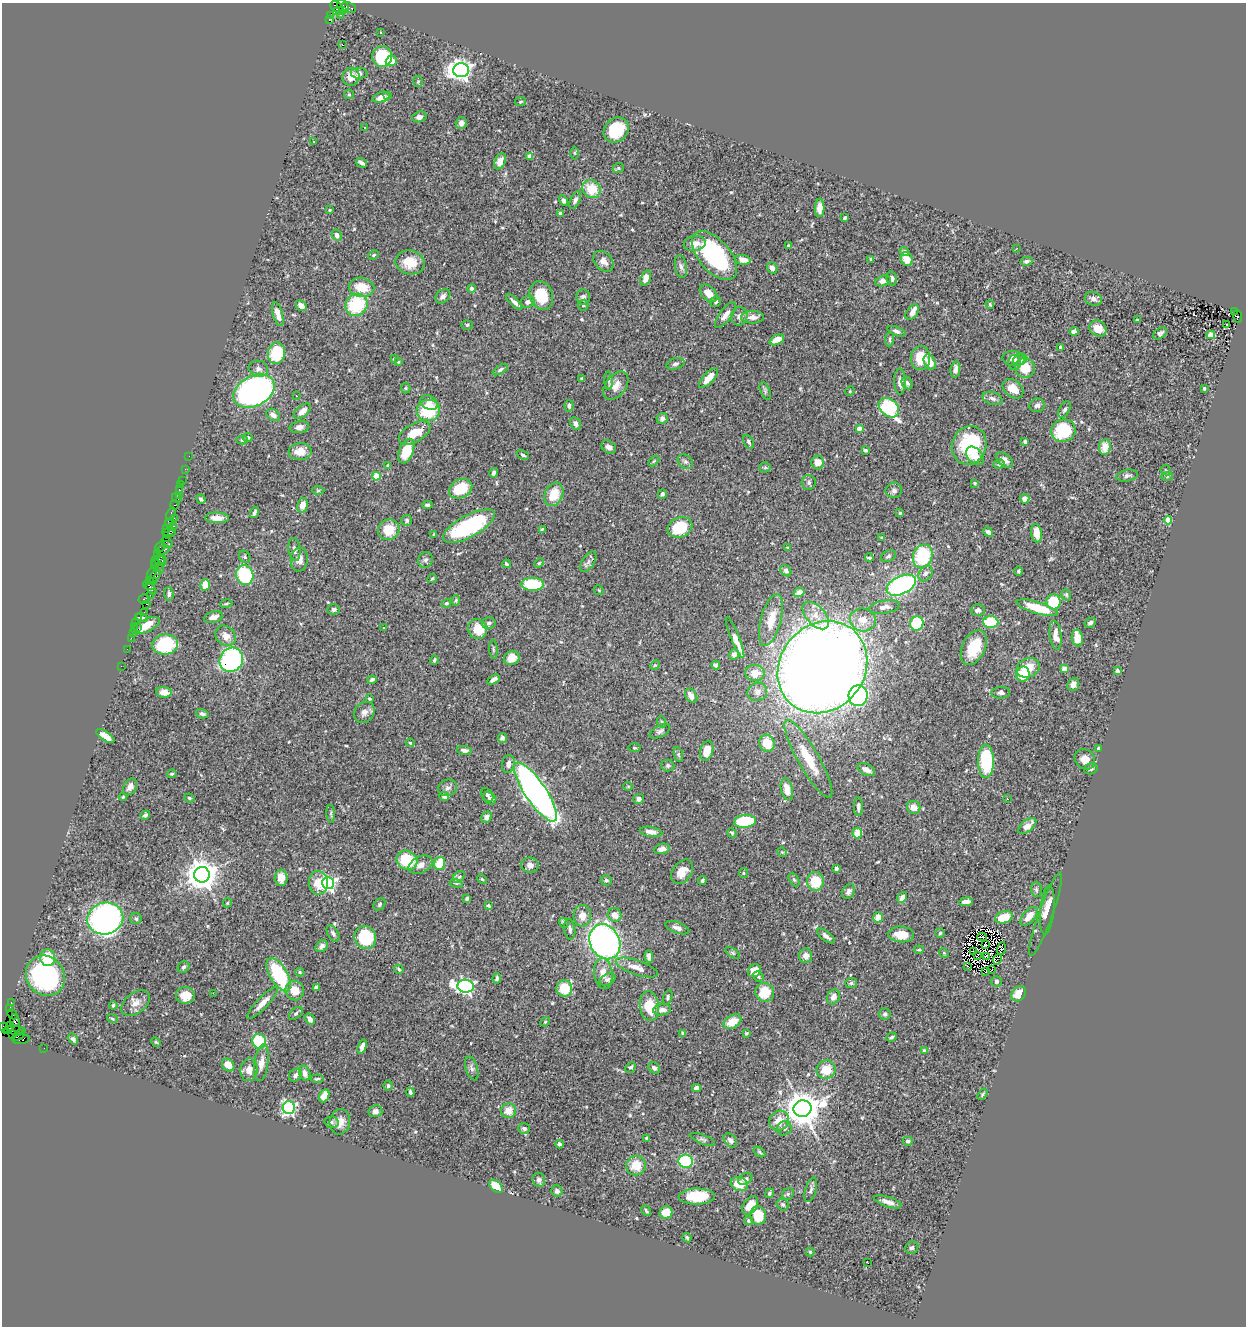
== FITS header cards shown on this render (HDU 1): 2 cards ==
NAXIS1  =                 1244
NAXIS2  =                 1324

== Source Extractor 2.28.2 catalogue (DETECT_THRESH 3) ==
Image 1244 x 1324 px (HDU 1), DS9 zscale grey, 1 PNG px = 1 image px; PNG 1248 x 1328 px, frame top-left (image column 1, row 1324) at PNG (2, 3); each listed source drawn as its Kron ellipse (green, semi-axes under 4 px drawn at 4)
Background 0.767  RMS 0.042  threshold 0.127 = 3 sigma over >= 5 px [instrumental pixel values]
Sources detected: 562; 8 with non-positive FLUX_AUTO (blend fragments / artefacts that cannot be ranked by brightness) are neither listed nor drawn; of the other 554, the 500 brightest by FLUX_AUTO listed and drawn (54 fainter detections omitted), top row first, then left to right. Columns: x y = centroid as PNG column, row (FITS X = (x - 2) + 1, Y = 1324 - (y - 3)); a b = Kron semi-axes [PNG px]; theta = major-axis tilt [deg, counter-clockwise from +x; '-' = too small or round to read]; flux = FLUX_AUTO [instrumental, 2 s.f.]
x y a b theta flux
343 6 7 5 -51 250
337 7 7 5 -37 240
349 7 8 5 -24 170
342 11 4 3 - 98
336 12 3 3 - 190
340 15 3 3 - 43
331 16 3 3 - 18
329 20 3 2 - 320
381 32 3 2 - 3
342 45 3 2 - 7.5
382 56 10 10 - 140
391 61 5 5 - 33
461 70 8 7 - 1500
359 73 8 5 -2 6.8
351 77 9 8 - 29
418 81 6 5 - 4.2
349 94 5 5 - 3.3
388 96 3 2 - 5
381 97 9 5 18 17
520 102 6 4 8 3.3
419 117 7 5 17 10
461 123 6 5 - 15
365 128 4 2 - 3.8
616 130 14 11 46 110
314 142 2 2 - 3.1
575 153 6 4 -89 4.2
529 156 4 4 - 21
500 161 8 5 66 26
362 163 6 3 -33 7.3
618 168 6 4 21 4
591 189 9 8 - 68
575 200 9 4 65 9.3
564 201 6 4 -59 8.9
820 208 9 5 88 21
330 210 3 3 - 3.1
560 213 3 3 - 7.4
845 218 4 3 - 5.2
337 235 6 4 -62 12
695 243 11 7 9 26
788 246 4 3 - 3.3
1017 248 3 2 - 4.1
904 252 5 4 - 8.3
374 255 5 4 - 3.9
715 256 29 15 -50 320
871 259 3 2 - 3.3
907 259 7 5 -67 38
743 260 7 5 -9 18
603 261 12 8 -47 20
1026 261 6 4 12 6.6
410 262 15 12 -11 56
681 267 12 6 -80 9.7
772 268 6 5 - 13
646 278 8 5 69 20
892 278 7 5 -75 8.7
883 281 8 5 14 14
361 287 13 9 -10 56
471 288 4 4 - 6.4
709 293 10 6 -43 36
541 295 14 11 -71 77
443 296 8 6 41 11
583 297 8 7 - 10
1093 299 9 7 -18 11
514 302 10 3 -44 9.9
528 302 7 6 - 11
716 302 6 5 - 6
990 304 4 3 - 3
356 305 11 10 - 150
583 305 6 5 - 4.1
301 306 6 4 -45 23
1234 311 4 3 - 86
912 312 9 5 54 18
278 314 12 5 -74 24
725 315 15 6 53 18
739 316 9 8 - 12
752 317 11 6 1 17
1238 317 6 4 -84 180
1137 320 4 3 - 5
1227 324 3 2 - 3.7
467 325 6 5 - 5.2
1098 328 9 7 -36 36
896 331 9 4 -20 9
1074 331 5 4 - 8.8
1160 333 8 5 33 7.7
1211 335 4 4 - 110
890 339 7 3 86 4.5
777 340 8 4 25 30
1060 347 4 3 - 6.7
276 353 11 8 79 120
921 358 12 9 86 66
1014 358 11 7 -10 18
394 359 4 3 - 3.3
1020 360 7 5 23 6.1
398 362 3 3 - 3.5
930 362 8 5 -64 30
1014 362 7 6 - 11
675 364 9 5 16 7.6
1025 368 10 9 - 56
258 369 10 8 -18 13
500 369 8 4 32 6.2
955 369 8 4 81 15
582 378 3 3 - 3.9
708 378 13 5 47 38
609 381 9 4 -86 6.4
900 381 13 5 -89 15
907 383 7 5 -61 7.5
616 386 16 10 53 27
406 388 5 4 - 3.8
1204 388 3 3 - 5.6
1013 389 12 8 -41 32
254 391 22 15 28 1200
765 391 9 4 -68 5
850 391 5 4 - 3
296 396 3 3 - 13
992 398 10 6 -17 11
429 403 9 6 -31 17
1037 405 8 7 - 8.7
569 406 6 4 -84 8.6
889 408 11 8 -40 320
1065 409 9 5 61 6.7
428 410 12 10 12 130
302 411 10 5 41 22
273 415 7 5 -36 15
662 419 6 5 - 7.9
576 424 6 5 - 12
299 427 10 6 6 13
859 428 4 4 - 28
1063 431 12 11 - 130
415 433 17 9 30 53
248 437 4 4 - 5.9
242 440 6 4 1 5.3
749 442 7 4 -64 6.3
1025 442 4 3 - 4.7
969 445 19 17 68 180
609 447 8 6 -35 13
1105 447 8 6 81 33
866 450 3 3 - 4.7
406 451 13 7 68 83
300 452 11 8 5 34
523 455 6 4 -29 4.8
189 456 2 2 - 11
975 456 10 7 -47 30
1005 460 10 6 -38 14
654 461 6 4 44 3.2
685 462 8 6 -37 7.8
818 463 7 6 - 26
999 464 6 4 17 4.4
388 465 3 3 - 2.9
765 467 5 5 - 4.9
185 469 2 2 - 13
1166 470 6 4 -47 4.1
494 473 4 3 - 8.7
376 476 4 4 - 72
1127 476 11 5 11 7.8
1167 477 6 4 2 3.9
182 480 2 2 - 27
809 482 7 7 - 7.4
975 483 4 3 - 3.8
180 485 3 2 - 28
461 489 12 9 27 91
179 490 3 3 - 40
894 490 8 8 - 9.4
318 491 6 4 1 3.8
554 494 12 9 67 63
662 494 5 4 - 6.4
179 495 3 2 - 13
177 498 5 3 - 48
201 499 5 4 - 4.3
1025 499 5 4 - 18
175 505 5 3 - 64
302 505 7 5 76 20
427 505 5 3 - 5.9
255 512 6 3 72 8.5
900 513 4 4 - 4.5
171 514 7 4 66 170
174 518 3 2 - 3.4
217 518 12 5 -1 21
407 520 5 5 - 5.4
1168 520 4 4 - 89
169 523 5 4 - 120
174 526 3 2 - 69
469 526 29 11 28 280
680 527 13 10 22 110
166 529 4 2 - 36
542 529 4 3 - 3
389 530 11 10 - 62
172 532 4 2 - 44
988 532 5 4 - 9
169 533 6 3 -8 48
1037 533 9 5 -81 32
434 534 4 4 - 3.3
166 538 2 2 - 54
881 538 3 3 - 3.6
167 543 6 3 -35 26
160 547 6 2 56 130
788 548 4 3 - 2.9
294 549 12 6 -83 10
163 550 7 4 15 150
158 554 4 3 - 72
889 556 8 5 25 6.7
923 556 12 9 69 180
245 557 6 5 - 4.7
869 558 4 3 - 4.8
299 559 12 8 84 19
159 560 6 3 -7 310
425 560 8 7 - 8.2
162 561 5 3 - 230
588 562 11 6 58 10
155 563 6 2 88 110
539 563 5 3 - 2.9
506 564 4 3 - 3.5
158 566 7 2 -56 76
786 571 6 4 -47 7.7
1018 571 4 3 - 4.6
152 572 7 4 63 100
926 573 8 6 57 9
245 575 10 8 -71 210
154 576 8 4 44 240
432 578 5 3 - 2.9
149 581 3 3 - 69
153 582 4 3 - 130
532 584 12 6 -1 130
149 585 6 3 -13 51
205 585 6 5 - 53
901 585 16 9 25 490
151 589 7 3 -57 84
599 590 5 4 - 3.2
799 592 5 4 - 13
169 594 7 5 -89 6.9
150 595 3 2 - 69
1066 595 6 4 -69 4.1
144 599 5 4 - 76
456 600 5 4 - 4
1053 602 8 7 - 96
226 603 6 3 9 3.1
447 603 5 4 - 4.7
146 604 3 3 - 75
884 607 15 6 10 18
1037 608 21 6 -17 91
334 609 6 5 - 8.2
978 610 7 6 - 12
144 612 2 2 - 39
816 616 16 9 -47 31
138 617 2 2 - 18
141 617 6 4 -20 4.6
213 617 10 5 16 16
771 620 27 10 75 44
863 620 13 11 -14 37
136 622 2 2 - 24
991 622 7 6 - 140
489 623 7 6 - 7.8
917 623 7 6 - 140
1090 623 6 4 28 8.1
134 626 2 2 - 25
146 626 15 6 24 50
137 627 3 2 - 33
383 628 3 3 - 7.8
478 629 10 9 - 57
133 632 2 2 - 19
1056 635 14 6 -83 26
226 636 11 9 -47 26
735 637 22 4 -68 21
131 638 2 2 - 21
1077 638 8 5 -82 38
165 644 13 10 8 150
974 647 19 11 64 99
127 649 2 2 - 16
493 649 9 4 -85 4.9
734 654 5 5 - 10
512 658 8 7 - 28
231 660 12 11 - 440
434 660 5 3 - 3.7
655 665 5 4 - 3.5
716 665 4 4 - 5.9
121 666 2 2 - 23
822 667 48 42 51 6000
1028 668 12 9 23 46
1064 669 4 4 - 44
1117 671 4 3 - 15
755 673 9 8 - 32
1023 674 7 6 - 79
372 680 5 3 - 9
493 680 7 3 32 13
1073 684 7 5 70 19
164 692 8 5 -5 24
757 692 10 9 - 15
1001 693 9 6 3 8
691 696 8 5 -58 19
858 696 10 9 - 350
369 699 3 3 - 3.4
364 712 11 9 52 16
202 714 6 4 -14 7.8
662 722 6 3 -71 3.2
660 731 11 6 28 8.9
105 736 10 4 -34 28
502 738 5 4 - 11
410 743 4 3 - 3.2
767 743 9 7 -65 57
635 748 6 3 0 3.2
1099 748 4 3 - 10
464 750 7 4 -6 10
707 751 10 6 75 46
678 754 8 3 -71 5
808 759 44 10 -60 92
1085 759 11 9 -46 29
986 761 17 8 -89 170
508 764 9 6 77 16
668 765 6 6 - 8.7
1091 769 7 5 16 6
866 770 9 5 -27 16
172 774 5 3 - 3.6
628 786 4 4 - 3
130 787 9 6 59 15
447 788 9 8 - 10
787 789 11 6 -76 30
536 792 35 10 -56 1500
487 795 7 5 -54 7.5
444 796 5 4 - 8.3
123 797 4 3 - 2.9
189 798 5 3 - 3.4
490 798 7 5 -35 7.3
639 799 5 5 - 8.7
1007 799 3 3 - 4.4
858 807 9 4 -90 8.1
914 807 7 6 - 22
331 814 9 3 -86 3.9
145 815 5 4 - 6.2
487 817 6 5 - 14
745 821 11 6 4 160
1027 826 10 5 38 24
651 832 11 5 -9 22
732 833 5 3 - 3.5
857 833 5 5 - 42
662 849 8 5 13 15
782 852 5 4 - 3.6
407 860 10 9 - 120
440 863 6 5 - 70
421 865 13 8 26 20
530 865 8 7 - 13
836 868 3 3 - 6
682 872 13 9 54 33
743 873 5 4 - 3.3
202 875 8 7 - 4800
459 877 6 5 - 6.4
281 878 8 6 87 33
482 879 5 4 - 3.2
606 880 5 5 - 5
702 880 4 3 - 5.6
794 880 7 4 -62 4.7
815 881 9 8 - 79
318 883 12 9 -87 48
328 883 6 6 - 670
456 883 6 4 -17 4.1
1036 889 7 5 -88 6.1
848 891 8 6 57 10
902 897 6 4 49 12
467 898 3 3 - 4.8
966 902 7 4 8 19
227 903 4 4 - 3.2
380 904 7 5 49 5.2
488 905 4 3 - 3.5
1047 910 25 7 84 27
1045 914 44 7 70 24
615 915 7 6 - 26
582 916 11 8 87 28
1029 916 11 6 50 32
878 917 5 4 - 28
1004 917 9 6 18 62
136 918 6 5 - 7
105 919 18 16 10 1000
564 923 5 4 - 7.2
677 928 12 5 -19 12
570 929 10 5 -82 9.3
333 933 9 5 -61 8.4
940 933 4 4 - 4
901 934 13 8 -4 43
826 936 10 4 -37 12
365 937 12 11 - 160
982 937 5 2 - 5.2
605 942 18 14 -64 990
985 945 3 2 - 3.2
322 946 7 5 42 11
1001 949 7 4 74 5.8
919 950 4 3 - 3.3
974 952 2 2 - 3.7
733 953 8 4 -35 4.6
944 953 5 4 - 3.3
977 955 4 2 - 3.1
806 956 7 6 - 14
986 956 3 2 - 3.9
649 957 6 4 -80 13
48 958 8 7 - 70
997 959 5 2 - 3.6
968 966 2 2 - 3.7
183 967 6 5 - 5.8
637 968 22 7 -19 29
399 969 5 4 - 4.5
991 970 3 2 - 12
754 971 7 6 - 30
300 972 4 3 - 3.8
986 972 3 2 - 3.7
603 973 15 9 -82 31
279 975 19 8 -60 220
45 976 21 18 -52 450
758 976 5 4 - 4.7
497 978 5 4 - 5.7
607 979 8 5 25 7.8
996 981 5 5 - 9.5
851 983 6 5 - 4.9
466 986 8 6 -7 760
316 987 4 3 - 6.7
564 988 8 8 - 78
295 990 10 9 - 36
765 992 9 9 - 69
213 993 2 2 - 16
1019 994 8 6 48 35
185 995 9 8 - 41
668 997 7 4 73 5.9
833 997 8 6 62 20
11 1002 3 2 - 29
136 1003 16 10 38 24
263 1003 21 5 46 24
113 1005 4 3 - 4.3
649 1006 15 9 -83 77
9 1008 4 3 - 85
662 1010 9 5 6 18
296 1013 8 5 41 5.6
12 1014 5 2 - 43
885 1014 5 5 - 9.3
112 1019 6 3 -22 3.6
310 1019 6 4 -55 15
545 1022 5 4 - 3.2
732 1022 10 6 30 48
15 1023 9 5 -83 240
10 1026 4 4 - 88
4 1028 5 4 - 51
15 1030 11 4 -3 340
683 1033 4 3 - 4
746 1033 4 3 - 3.1
13 1035 3 2 - 47
19 1036 7 3 35 150
891 1037 5 3 - 4.4
21 1039 9 4 6 140
73 1039 6 4 -54 7.5
259 1041 7 6 - 160
156 1042 5 4 - 3.3
362 1047 7 4 73 16
44 1048 2 2 - 14
924 1051 4 3 - 15
261 1063 18 7 82 22
228 1065 7 5 -50 26
631 1067 6 4 46 5.6
472 1068 12 6 -73 9.2
654 1068 6 5 - 8.5
249 1070 11 8 83 24
826 1070 9 9 - 52
305 1073 8 5 -70 19
295 1075 7 5 42 11
317 1079 6 3 6 4.4
388 1086 5 4 - 5.5
697 1088 4 4 - 16
410 1092 4 3 - 7
982 1094 6 3 57 3.8
324 1096 7 4 64 38
289 1108 6 6 - 520
802 1109 9 8 - 6600
375 1111 7 6 - 10
509 1111 7 7 - 30
779 1121 10 9 - 37
332 1122 7 5 1 7.2
340 1122 13 10 79 26
524 1128 6 5 - 7.5
784 1128 7 7 - 10
647 1138 3 3 - 3.3
703 1139 13 4 -21 7.2
730 1140 8 5 -49 11
908 1141 5 4 - 6
559 1144 4 3 - 7.8
759 1152 7 4 -37 4.5
686 1161 7 6 - 150
636 1165 10 9 - 52
745 1179 7 5 28 8.6
539 1180 7 6 - 8.9
739 1184 9 6 -23 45
496 1186 8 5 -45 53
811 1190 12 5 73 11
557 1191 6 5 - 10
769 1193 5 4 - 5.6
788 1194 6 5 - 5.4
697 1196 18 8 1 100
888 1202 14 5 -18 17
750 1205 10 6 54 37
783 1205 6 5 - 5.5
646 1211 6 3 -54 4.1
666 1213 6 6 - 54
758 1216 9 8 - 64
748 1220 4 4 - 4.4
687 1238 5 3 - 4.2
912 1248 7 6 - 6.9
810 1252 4 4 - 3.4
868 1263 3 2 - 32
At the frame edge (FLAGS 8, measured only in part): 1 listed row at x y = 4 1028
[54 fainter detections neither listed nor drawn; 8 non-positive-flux detections neither listed nor drawn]